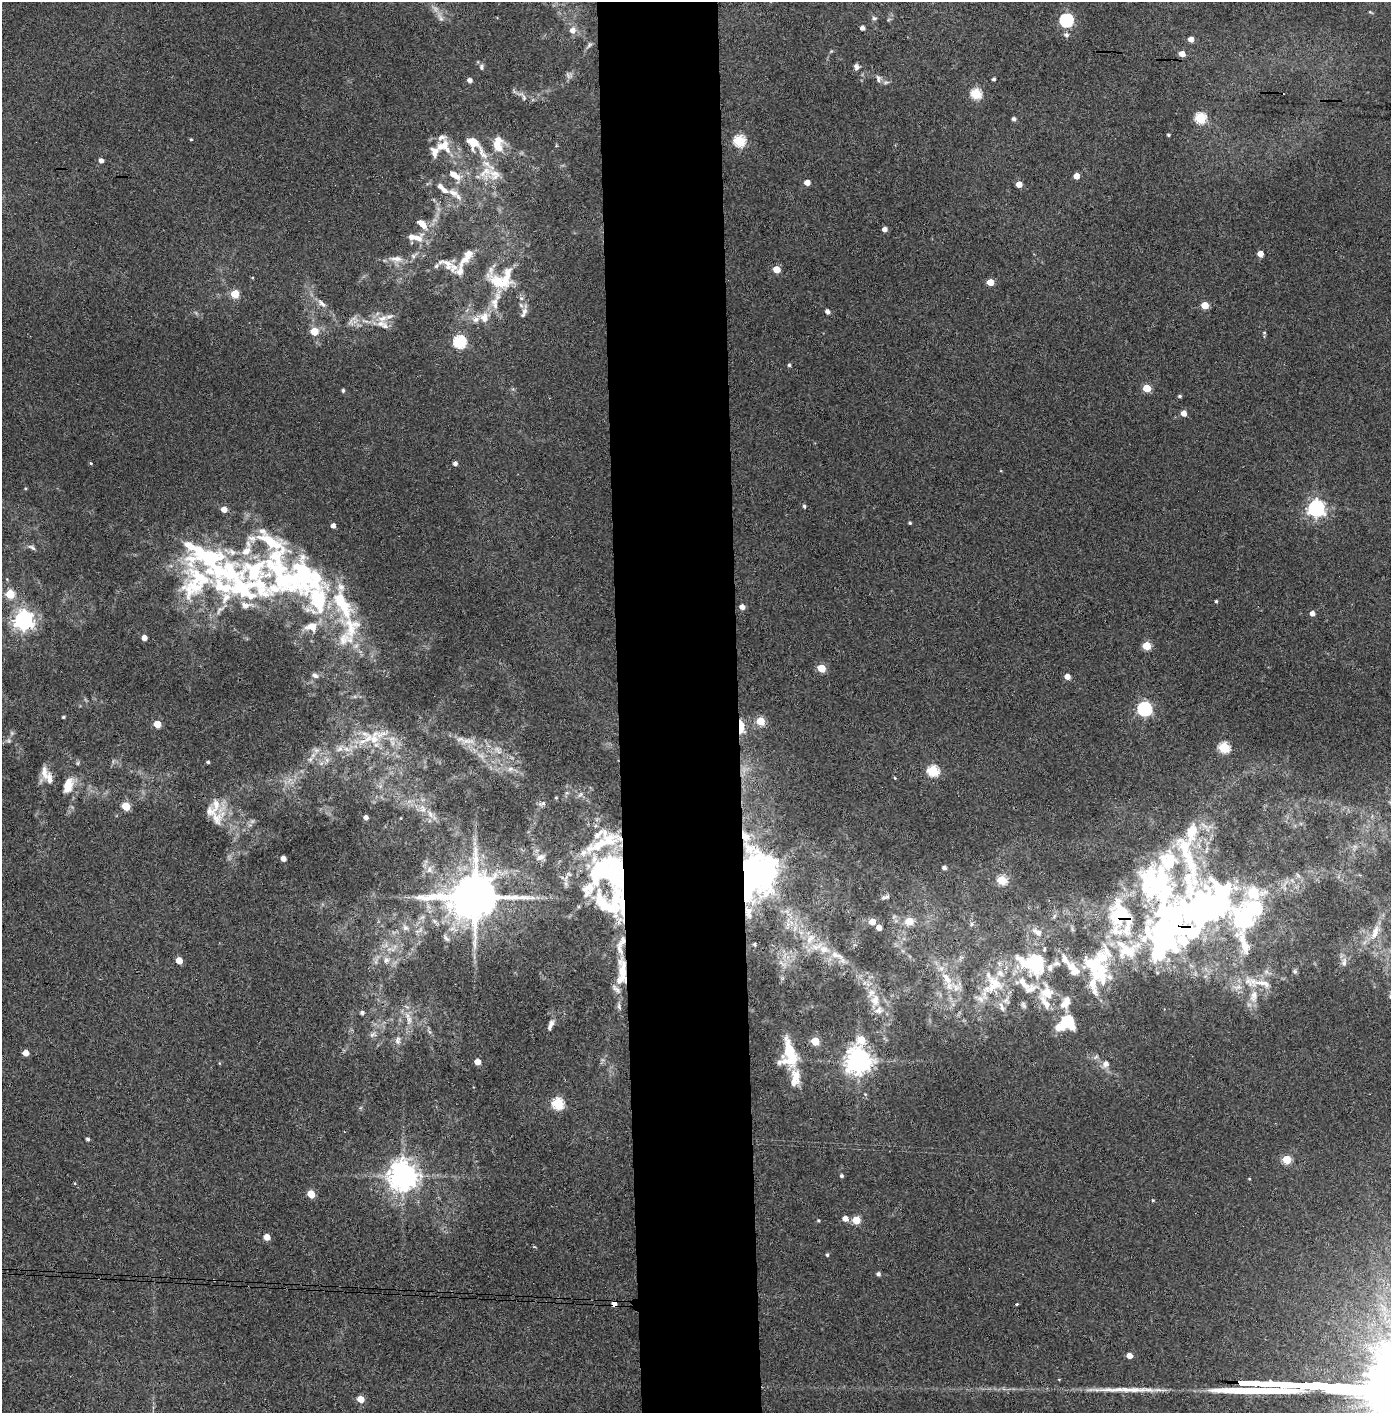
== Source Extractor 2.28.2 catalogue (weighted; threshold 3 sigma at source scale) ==
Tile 5 of 3 x 3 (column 2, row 2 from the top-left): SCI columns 1468-2856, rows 1415-2825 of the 4323 x 4241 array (HDU 1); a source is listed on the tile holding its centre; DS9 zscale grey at full resolution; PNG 1393 x 1415 px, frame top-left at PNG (2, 2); no overlay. Shown black and unused: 9% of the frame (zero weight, under 3 of 4 exposures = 6% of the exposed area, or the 3 px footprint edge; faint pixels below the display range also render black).
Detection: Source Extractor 2.28.2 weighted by HDU 2 'WHT'; one run over the whole footprint, this tile lists its part. Background 0.0843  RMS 0.0065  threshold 0.0293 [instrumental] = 3 sigma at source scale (4.5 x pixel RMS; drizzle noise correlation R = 1.50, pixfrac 1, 0.05/0.05 arcsec/px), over >= 5 px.
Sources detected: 267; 2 too faint to see at this stretch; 5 inside a brighter object's white glare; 1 cosmic-ray / hot-pixel residue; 1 long thin detection or spike segment (spike, bleed or trail) — not listed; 77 inside a brighter listed object's ellipse — not listed separately; the other 181 listed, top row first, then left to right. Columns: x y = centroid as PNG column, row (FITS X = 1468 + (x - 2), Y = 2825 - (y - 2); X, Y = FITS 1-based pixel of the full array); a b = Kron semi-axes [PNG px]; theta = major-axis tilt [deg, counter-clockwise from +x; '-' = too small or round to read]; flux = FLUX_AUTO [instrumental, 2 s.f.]
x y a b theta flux
441 18 14 6 -61 3.2
874 18 7 5 -14 1.3
1066 20 6 6 - 100
862 28 4 4 - 2.3
572 30 7 7 - 4.4
1066 35 6 5 - 2.1
1191 39 5 4 - 4.6
589 45 10 4 45 1.6
1182 54 5 4 - 6.5
481 67 8 5 -90 1.4
856 67 8 7 - 2.2
568 75 10 5 -63 1.7
878 79 10 6 -76 2.1
994 79 3 3 - 1.3
470 80 4 4 - 3.2
886 82 7 4 19 1.3
976 94 5 5 - 49
523 97 18 7 -49 3.3
1201 118 5 5 - 53
1014 119 4 4 - 2.1
1168 135 3 3 - 1.1
191 140 4 3 - 0.67
739 141 6 5 - 59
472 142 15 11 -45 12
444 146 23 20 -27 15
498 147 17 12 -35 8.5
101 160 4 4 - 3.1
485 172 23 11 23 11
454 175 17 8 -30 7.5
1076 176 4 4 - 6.2
807 182 5 4 - 5.5
1019 184 5 4 - 6.5
453 193 16 8 -30 5.8
422 224 16 8 -44 5.9
884 229 4 4 - 3.5
418 238 13 10 -34 5.7
1260 254 4 4 - 5.8
413 256 7 5 -47 1.4
396 259 18 7 -1 5.3
464 260 20 11 32 9
446 264 30 11 -33 9.4
776 269 5 5 - 10
252 278 4 3 - 0.54
501 279 41 30 1 34
990 282 5 4 - 12
235 294 5 5 - 21
322 303 16 6 -42 4.1
1205 305 5 5 - 13
524 311 19 7 83 4.3
827 311 5 4 - 2.8
484 317 16 14 -23 9
382 318 15 7 11 6.8
314 331 5 5 - 19
1264 332 5 3 - 0.6
460 342 6 6 - 86
789 365 4 3 - 1.3
1147 388 5 5 - 19
343 390 4 4 - 1.2
1180 396 5 4 - 1.1
1184 413 5 4 - 5.3
91 463 4 3 - 0.77
455 463 4 4 - 2.5
804 506 5 3 - 1.1
1316 508 7 6 - 250
224 509 5 5 - 6.1
910 523 4 3 - 0.84
333 526 4 4 - 3.4
32 547 11 5 -29 1.9
254 571 89 43 21 140
10 594 5 5 - 28
318 599 74 33 -84 87
1216 601 3 3 - 0.88
742 607 5 4 - 4.3
1312 613 5 4 - 3.1
24 620 7 7 - 420
351 627 35 31 -78 38
144 638 4 4 - 4.6
1147 646 5 5 - 22
821 668 5 5 - 19
315 675 9 6 -27 2.3
1067 677 5 4 - 4.7
1144 709 6 6 - 130
63 717 4 3 - 0.82
760 721 5 5 - 24
157 724 5 5 - 13
741 727 15 6 -86 12
374 739 24 12 82 14
392 739 9 4 9 2.3
9 741 7 5 -12 1.3
467 741 23 7 -4 7
1224 748 6 5 - 51
347 749 13 6 -9 4.4
498 750 15 5 -53 3.4
310 759 7 6 - 2
327 760 7 6 - 2.2
208 762 4 3 - 0.98
510 769 9 6 16 2.7
933 771 6 5 - 54
44 772 20 8 -84 5.6
895 778 4 3 - 0.58
68 785 22 12 68 9.8
556 798 4 3 - 0.62
542 803 10 5 22 1.9
126 806 5 5 - 21
422 808 11 9 -66 5.1
211 811 42 15 11 12
366 817 4 4 - 2.9
400 818 3 2 - 0.44
540 857 14 8 21 4.1
283 859 4 4 - 4.5
944 868 4 4 - 2.1
429 870 9 6 74 2.8
610 871 56 42 -42 110
753 874 58 36 82 140
1002 880 5 5 - 39
475 897 15 12 4 3300
887 897 9 6 35 1.7
909 921 5 5 - 17
872 922 5 5 - 8.6
972 924 6 5 - 1.5
405 928 9 7 -35 2.4
879 928 4 4 - 5.2
795 929 10 3 69 1.5
1037 932 17 8 -32 4.5
1375 932 25 9 68 9.5
1168 933 149 69 55 400
446 938 10 4 -45 1.4
810 939 17 9 53 7.6
754 944 3 3 - 1.1
836 955 20 9 -31 8.6
386 960 9 8 - 3.7
179 961 5 4 - 9
376 962 7 4 -72 1.4
1344 962 13 6 80 2.9
1033 964 38 25 -18 44
1072 966 13 11 -35 5.8
622 970 34 12 -87 18
1295 971 6 5 - 1.2
947 979 20 9 -52 11
995 983 26 14 -38 14
1262 983 35 9 -10 12
1238 987 12 6 7 3.4
1047 992 21 18 -72 14
1254 996 18 10 77 8.4
980 999 12 8 -33 3.7
875 1000 16 11 86 8.2
1065 1003 17 10 57 6.3
1023 1005 8 5 -60 1.3
619 1006 12 5 -81 2.1
1002 1007 15 5 -70 2.9
362 1013 5 4 - 1.8
409 1020 17 7 -88 6
551 1023 9 7 63 2.5
373 1035 10 6 29 2.4
398 1040 12 7 83 3.2
861 1040 8 6 53 15
815 1041 5 5 - 20
26 1053 5 4 - 6.3
789 1054 34 18 -85 30
858 1061 8 8 - 800
477 1062 5 4 - 7.9
1106 1064 7 7 - 3.8
865 1094 4 4 - 0.56
558 1103 6 5 - 62
88 1139 4 3 - 1.5
1287 1160 5 5 - 26
403 1176 9 8 - 960
841 1176 4 4 - 1.3
1249 1179 4 3 - 0.53
74 1183 4 3 - 0.56
311 1194 5 5 - 16
1153 1200 4 3 - 0.62
845 1219 5 5 - 4.7
818 1220 4 3 - 0.71
856 1220 5 5 - 20
267 1237 5 5 - 7.6
827 1255 5 4 - 0.99
878 1274 5 4 - 1.8
1017 1304 3 3 - 2.8
1129 1355 5 4 - 5.8
361 1399 5 5 - 9.6
Overlapping masked pixels (flux is a lower limit): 5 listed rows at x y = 741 727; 610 871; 753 874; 1168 933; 622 970
Isophote crosses this tile's border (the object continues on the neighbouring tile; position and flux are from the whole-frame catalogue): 1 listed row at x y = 1375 932